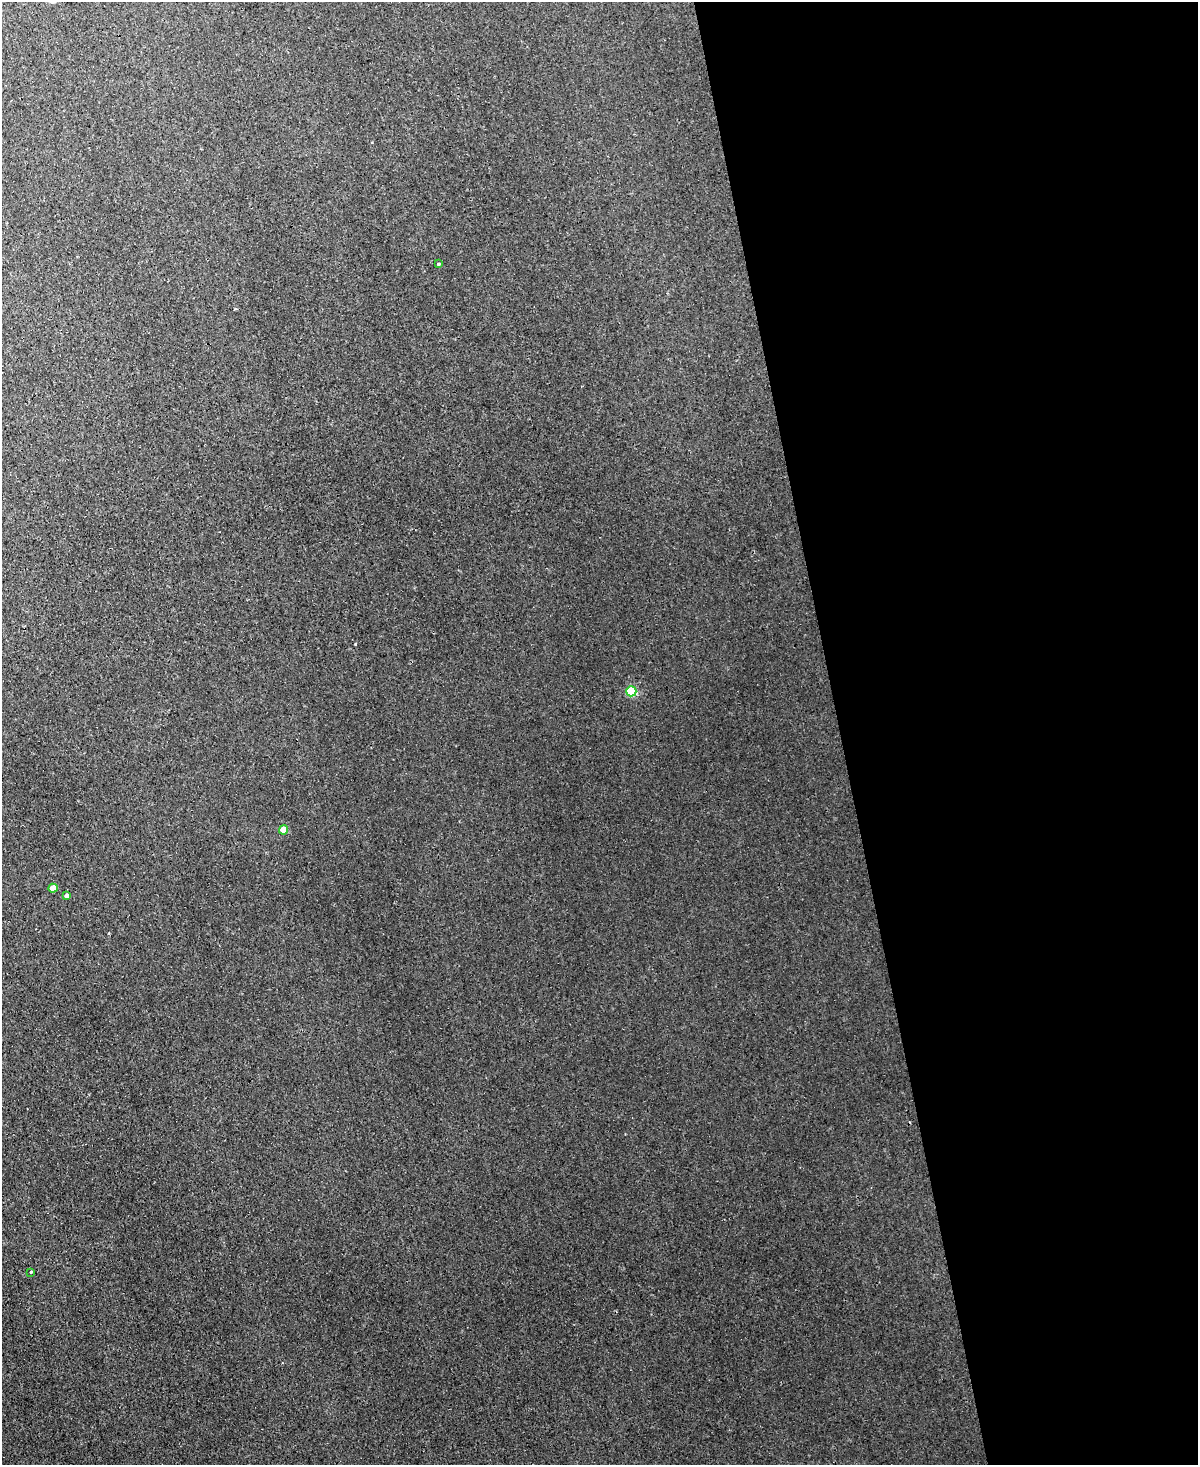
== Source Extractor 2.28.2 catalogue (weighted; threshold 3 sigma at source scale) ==
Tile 8 of 4 x 3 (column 4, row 2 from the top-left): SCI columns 3708-4903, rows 1825-3287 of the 5022 x 4996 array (HDU 1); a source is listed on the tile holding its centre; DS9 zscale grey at full resolution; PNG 1200 x 1467 px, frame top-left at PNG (2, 2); each listed source drawn as its Kron ellipse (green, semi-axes under 4 px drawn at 4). Shown black and unused: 30% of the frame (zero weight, under 3 of 4 exposures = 12% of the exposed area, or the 3 px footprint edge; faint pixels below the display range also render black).
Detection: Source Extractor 2.28.2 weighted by HDU 2 'WHT'; one run over the whole footprint, this tile lists its part. Background 0.0188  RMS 0.003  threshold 0.0135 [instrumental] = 3 sigma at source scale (4.5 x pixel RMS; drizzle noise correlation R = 1.50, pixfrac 1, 0.05/0.05 arcsec/px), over >= 5 px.
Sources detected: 6; all 6 listed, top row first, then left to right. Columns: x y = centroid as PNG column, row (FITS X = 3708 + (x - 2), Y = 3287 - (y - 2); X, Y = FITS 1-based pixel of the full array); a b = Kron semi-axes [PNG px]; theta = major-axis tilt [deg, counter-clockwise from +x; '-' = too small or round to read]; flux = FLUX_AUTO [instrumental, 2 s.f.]
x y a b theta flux
438 263 3 3 - 0.84
631 691 5 5 - 14
283 830 4 4 - 3.7
53 888 4 4 - 3.3
67 896 4 4 - 0.59
31 1272 3 3 - 0.57